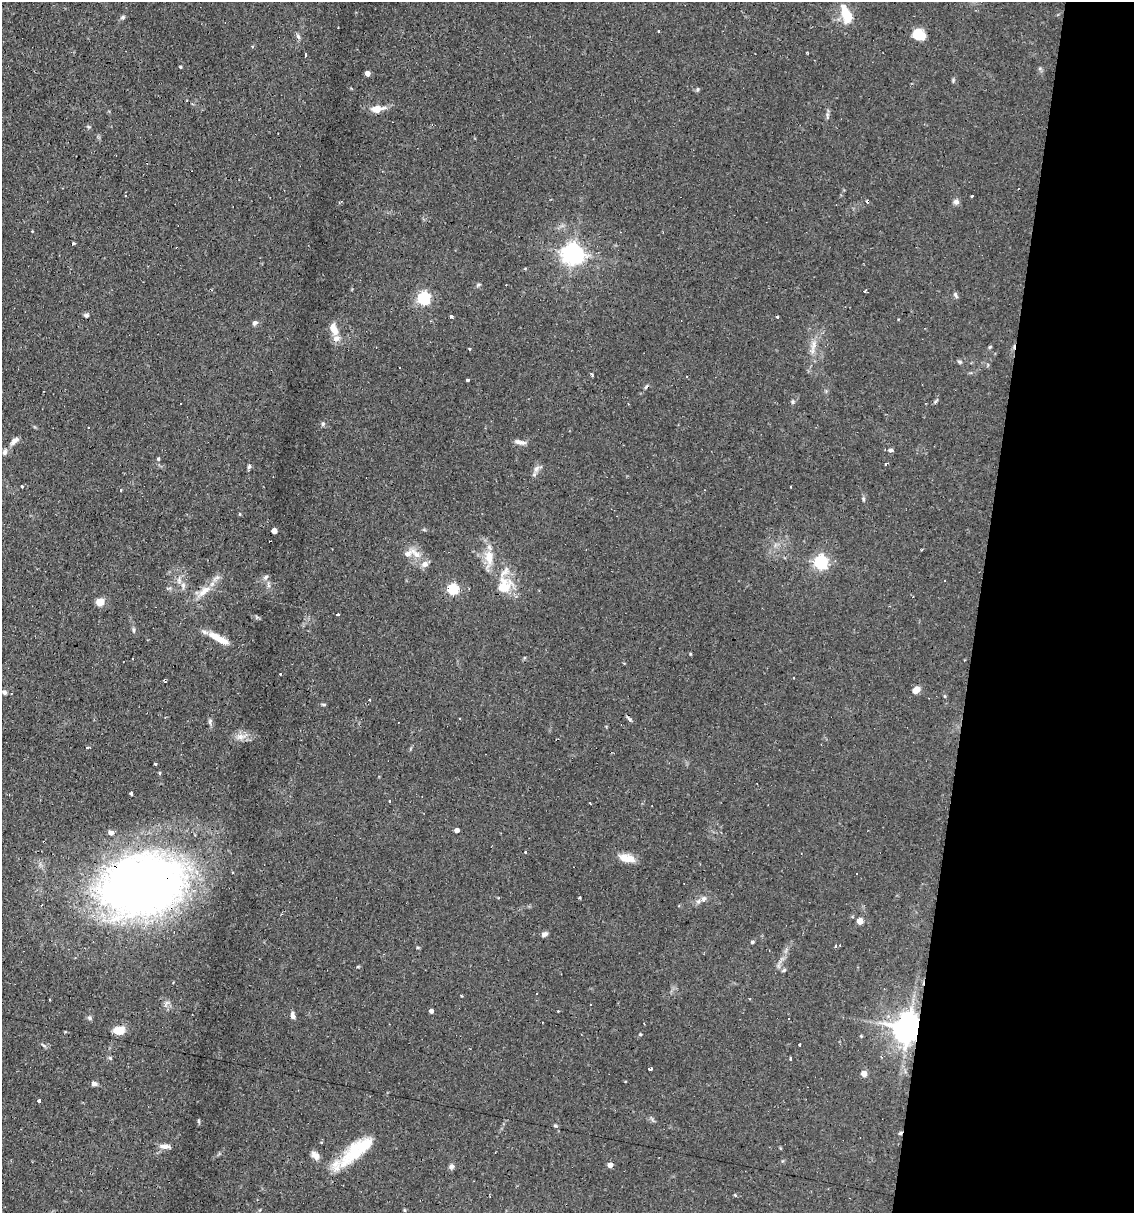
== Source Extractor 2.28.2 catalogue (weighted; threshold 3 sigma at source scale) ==
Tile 8 of 4 x 4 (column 4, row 2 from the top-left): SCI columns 3627-4758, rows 2425-3635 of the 4873 x 4847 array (HDU 1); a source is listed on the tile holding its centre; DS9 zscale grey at full resolution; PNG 1136 x 1215 px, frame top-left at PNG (2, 2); no overlay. Shown black and unused: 14% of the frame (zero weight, under 2 of 3 exposures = <1% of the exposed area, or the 3 px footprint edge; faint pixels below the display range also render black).
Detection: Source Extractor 2.28.2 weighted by HDU 2 'WHT'; one run over the whole footprint, this tile lists its part. Background 0.082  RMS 0.0055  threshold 0.0245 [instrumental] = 3 sigma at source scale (4.5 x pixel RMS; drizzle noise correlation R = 1.50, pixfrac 1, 0.05/0.05 arcsec/px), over >= 5 px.
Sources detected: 134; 16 cosmic-ray / hot-pixel residue — not listed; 6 inside a brighter listed object's ellipse — not listed separately; the other 112 listed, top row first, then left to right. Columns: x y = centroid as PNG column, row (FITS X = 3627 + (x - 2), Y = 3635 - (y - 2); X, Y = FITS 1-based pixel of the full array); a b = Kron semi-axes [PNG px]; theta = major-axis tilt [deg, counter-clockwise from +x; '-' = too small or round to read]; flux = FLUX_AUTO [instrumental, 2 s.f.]
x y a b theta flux
846 15 20 9 -68 14
123 17 7 5 16 1
658 31 3 2 - 0.65
919 34 13 9 -29 11
298 36 8 5 -63 1.3
306 55 4 3 - 4.2
180 67 3 3 - 0.52
367 73 4 4 - 3.6
698 89 6 4 89 0.67
377 109 14 7 9 6.3
972 196 3 2 - 1
956 202 8 7 - 1.9
32 231 2 2 - 0.55
73 244 3 3 - 1.1
573 254 7 7 - 370
478 285 7 4 37 0.75
865 291 3 3 - 8.7
955 295 9 5 -62 1.1
424 298 5 5 - 93
86 315 6 5 - 1.2
451 316 3 3 - 1
778 317 3 2 - 1.2
255 323 6 6 - 1.5
334 329 17 9 -66 6.1
814 345 17 5 83 3.9
990 347 6 4 70 0.65
959 362 6 5 - 0.89
467 380 3 3 - 2.4
936 401 8 3 42 0.8
793 402 6 5 - 0.98
323 424 6 4 69 0.97
14 441 12 6 40 2.7
518 442 12 6 -13 2.5
890 450 6 6 - 1.4
5 452 9 6 71 1.6
158 459 4 4 - 0.68
886 464 3 2 - 1.1
249 466 7 5 71 1
536 469 11 7 55 2.5
22 486 3 3 - 0.51
863 499 5 4 - 0.81
240 514 5 3 - 0.46
274 531 4 4 - 6
417 555 13 9 -41 5.1
489 557 18 10 -84 8.6
821 562 6 6 - 120
505 572 20 8 46 4.5
217 577 7 6 - 1.7
266 577 8 5 42 1.4
179 580 8 6 -84 2
944 581 2 2 - 0.43
268 585 9 4 -77 1.3
503 587 7 6 - 24
453 589 5 5 - 51
202 592 12 9 73 4.3
100 602 7 6 - 6.6
338 614 4 3 - 39
133 630 7 4 -72 0.94
218 638 27 7 -28 8.8
690 654 4 3 - 0.42
280 674 3 2 - 1.1
916 690 7 6 - 4.5
4 692 6 5 - 1.2
324 704 6 4 0 0.61
460 718 3 2 - 0.43
210 721 7 5 67 1.1
241 736 14 8 6 4
87 747 3 3 - 2.2
155 764 3 3 - 5.1
160 773 5 3 - 0.62
131 793 3 3 - 0.85
457 830 4 4 - 2.9
111 833 5 4 - 2.7
44 842 3 2 - 0.64
525 852 3 3 - 0.93
627 858 19 9 -12 6.7
142 885 64 45 14 520
580 898 3 3 - 0.67
704 899 9 7 46 2.2
41 905 3 2 - 0.44
860 921 4 4 - 8
545 934 7 5 23 2.1
752 942 5 4 - 0.78
835 946 3 3 - 1.1
784 970 7 4 36 0.8
461 995 4 2 - 0.53
591 1005 3 3 - 2.1
431 1011 4 4 - 2.4
293 1015 8 5 -77 2.1
90 1018 7 5 -23 1
908 1028 8 8 - 950
118 1030 12 9 6 7.5
640 1034 4 3 - 0.61
861 1036 4 3 - 0.54
799 1044 3 3 - 2.6
44 1045 8 3 -35 0.9
110 1058 6 5 - 0.84
791 1059 3 3 - 7.5
650 1069 4 3 - 0.92
864 1074 4 4 - 7.5
94 1084 6 5 - 2
39 1100 3 3 - 3.6
555 1125 6 3 -20 0.65
900 1133 5 4 - 0.79
321 1142 4 3 - 0.6
166 1146 10 6 2 2.7
354 1151 31 23 52 20
315 1155 12 7 -47 3.2
610 1165 4 4 - 4.3
451 1166 7 7 - 1.5
735 1196 4 3 - 0.89
404 1210 4 4 - 0.58
Overlapping masked pixels (flux is a lower limit): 4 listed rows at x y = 44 842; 142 885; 908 1028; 900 1133